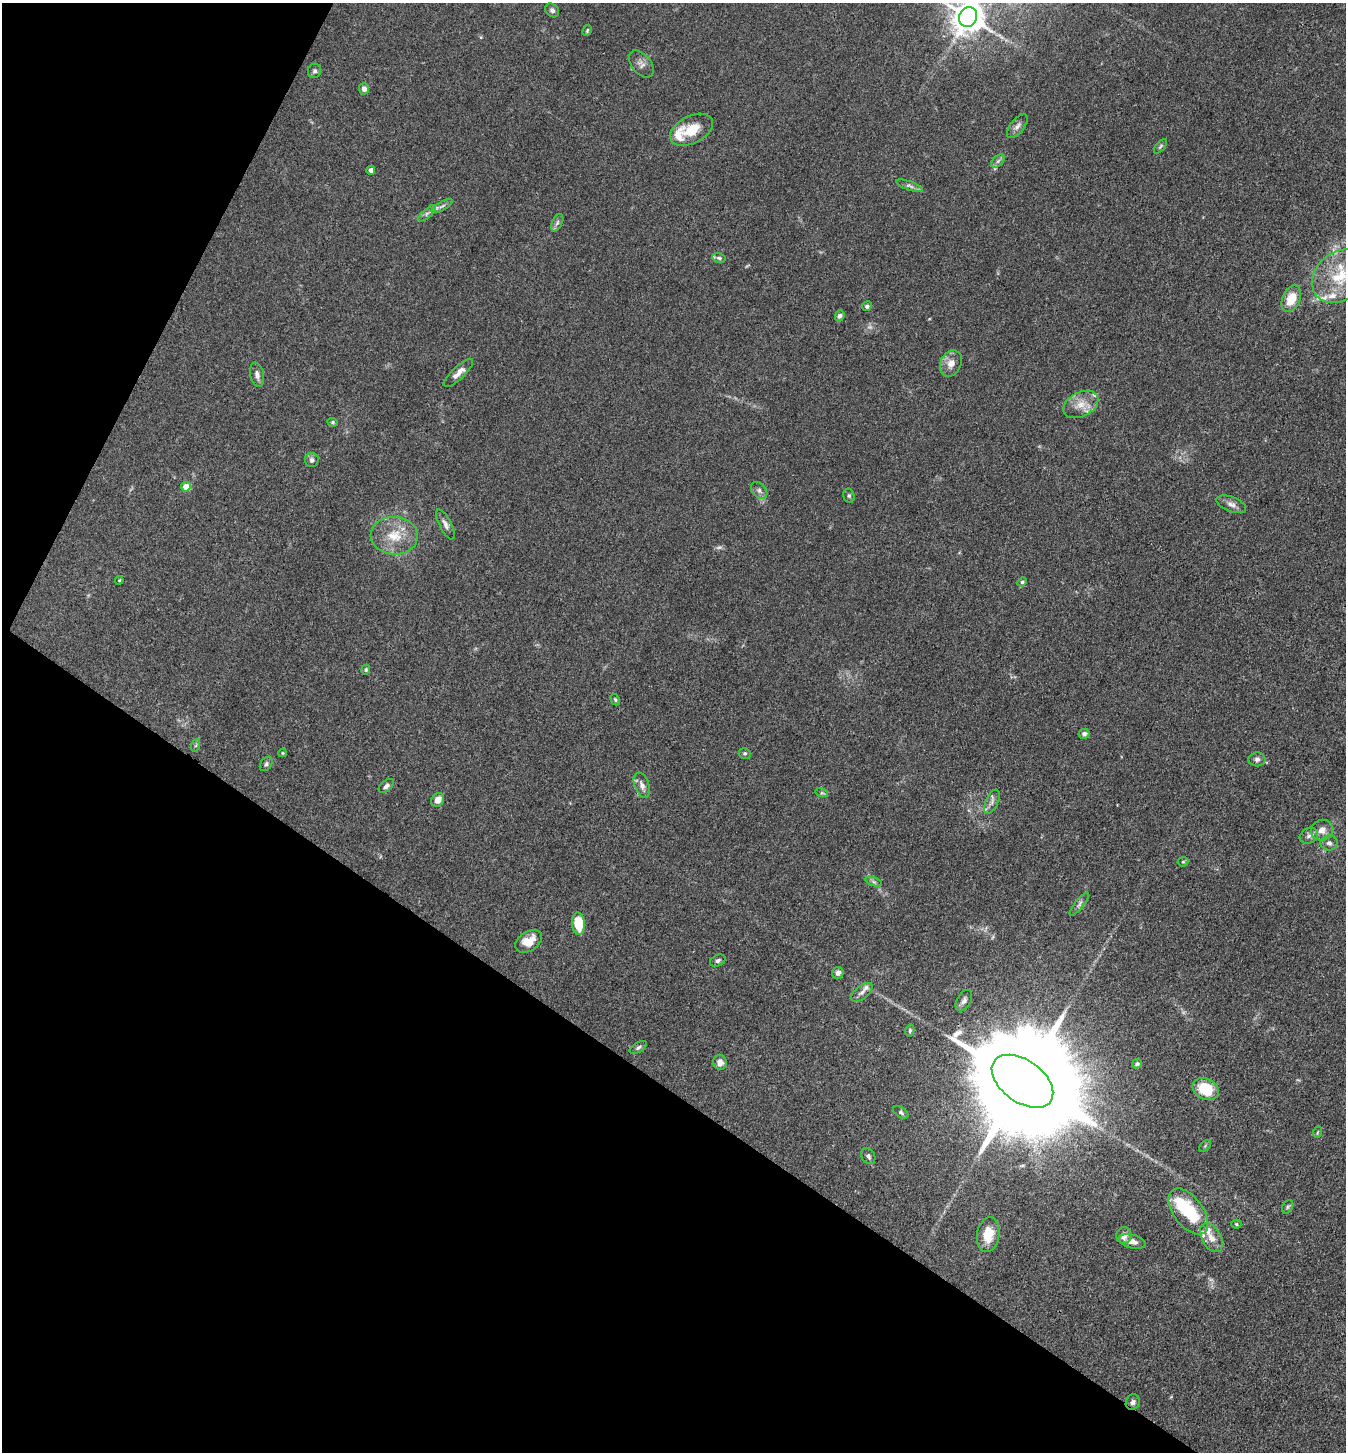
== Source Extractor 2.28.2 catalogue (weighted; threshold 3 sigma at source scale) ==
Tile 9 of 4 x 4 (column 1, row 3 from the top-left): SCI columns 288-1631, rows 1453-2902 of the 5811 x 5804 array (HDU 1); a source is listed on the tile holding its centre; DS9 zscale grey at full resolution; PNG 1348 x 1454 px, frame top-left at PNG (2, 3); each listed source drawn as its Kron ellipse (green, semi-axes under 4 px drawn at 4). Shown black and unused: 31% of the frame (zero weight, under 3 of 4 exposures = <1% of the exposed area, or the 3 px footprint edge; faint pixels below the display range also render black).
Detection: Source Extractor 2.28.2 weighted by HDU 2 'WHT'; one run over the whole footprint, this tile lists its part. Background 0.0742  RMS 0.0062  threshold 0.0277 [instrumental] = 3 sigma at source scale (4.5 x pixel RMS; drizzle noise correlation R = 1.50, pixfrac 1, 0.05/0.05 arcsec/px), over >= 5 px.
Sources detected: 88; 3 too faint to see at this stretch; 1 inside a brighter object's white glare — neither listed nor drawn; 7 inside a brighter listed object's ellipse — not listed separately; the other 77 listed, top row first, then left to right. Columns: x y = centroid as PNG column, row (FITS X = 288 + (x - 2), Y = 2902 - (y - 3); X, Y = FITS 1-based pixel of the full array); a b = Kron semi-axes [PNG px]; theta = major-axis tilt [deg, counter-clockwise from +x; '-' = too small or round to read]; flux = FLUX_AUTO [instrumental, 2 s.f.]
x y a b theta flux
552 10 8 6 -41 1.7
968 17 10 9 - 1100
587 30 6 4 64 0.79
641 64 15 9 -50 3.5
315 71 7 6 - 1.5
364 89 6 5 - 2.8
1017 126 14 7 51 2.9
692 130 23 13 27 14
1160 146 8 4 49 1
998 161 8 5 45 1.6
371 170 4 4 - 3.1
910 186 14 4 -19 2
442 206 12 4 30 1.7
427 213 11 4 42 1.7
557 223 9 5 63 1.6
719 258 7 4 -11 1.2
1340 276 30 23 41 33
1291 299 14 9 66 12
867 306 5 4 - 1.1
840 316 5 4 - 1.4
951 363 14 10 64 5.8
458 373 19 6 43 4.6
257 375 12 7 -79 2.8
1081 404 19 12 27 8.5
333 422 5 4 - 0.79
312 460 7 6 - 1.8
186 487 5 4 - 8.3
759 490 9 6 -47 2.1
849 496 7 5 -75 1.3
1231 504 15 7 -21 3.3
445 524 16 6 -62 2.8
394 536 24 19 -3 16
119 580 4 4 - 0.55
1022 582 5 4 - 1.4
366 670 5 4 - 0.82
615 700 6 4 -63 0.89
1084 734 5 5 - 1.8
196 745 6 4 71 0.87
282 753 4 4 - 0.57
745 753 6 5 - 0.98
1257 759 8 7 - 1.9
266 764 8 5 53 1.3
642 785 13 7 -69 3.2
386 786 9 5 39 2.1
822 793 6 4 -17 0.97
438 800 7 6 - 5.5
992 802 13 6 66 2.8
1322 830 11 10 - 4.4
1309 836 9 7 28 2.5
1329 843 8 7 - 2.2
1183 862 5 5 - 0.75
874 882 8 4 -19 1.2
1079 904 14 4 52 1.9
578 924 11 6 -85 16
529 941 15 9 32 9.2
718 961 8 5 26 1.4
838 973 6 5 - 2.5
862 992 12 6 39 2.9
964 1000 11 7 61 2.6
910 1030 6 4 76 1.1
638 1047 9 5 31 1.4
720 1062 7 6 - 3.7
1137 1064 5 4 - 1.2
1022 1081 35 21 -36 26000
1206 1089 14 10 -28 19
901 1112 8 5 -33 1.2
1318 1132 6 3 70 0.68
1205 1146 7 4 46 0.93
868 1156 8 6 -58 1.8
1288 1207 7 5 60 1.1
1188 1211 26 14 -53 31
1236 1224 5 4 - 0.74
988 1235 17 11 81 13
1124 1236 8 7 - 4.4
1211 1238 16 9 -60 5.8
1132 1241 14 6 -13 4.4
1133 1402 8 6 58 1.9
Overlapping masked pixels (flux is a lower limit): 1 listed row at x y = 1022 1081
Isophote crosses this tile's border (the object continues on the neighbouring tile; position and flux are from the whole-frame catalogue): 2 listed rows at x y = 968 17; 1340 276